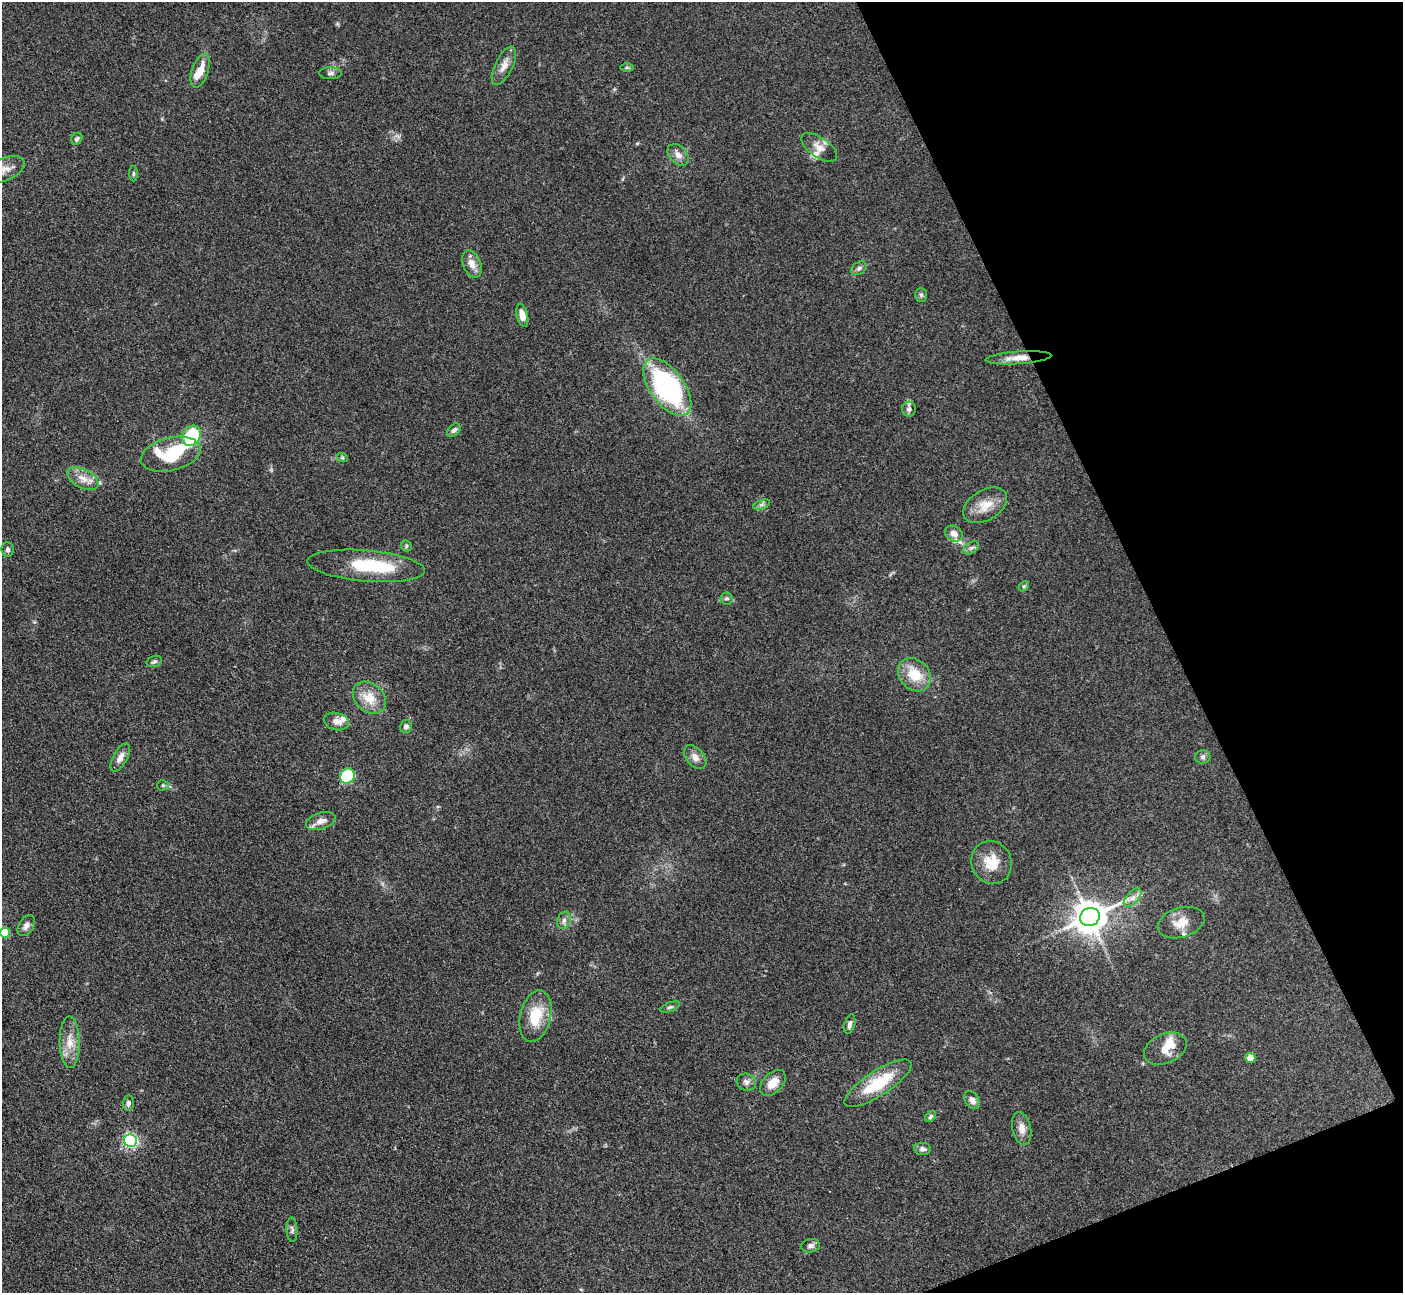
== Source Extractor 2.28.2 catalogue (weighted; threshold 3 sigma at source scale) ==
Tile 12 of 4 x 4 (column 4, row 3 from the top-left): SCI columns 4213-5613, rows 1581-2871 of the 5623 x 5610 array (HDU 1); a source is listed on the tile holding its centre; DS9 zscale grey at full resolution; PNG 1405 x 1295 px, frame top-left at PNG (2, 2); each listed source drawn as its Kron ellipse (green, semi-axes under 4 px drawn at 4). Shown black and unused: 19% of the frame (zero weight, under 3 of 4 exposures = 1% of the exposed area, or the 3 px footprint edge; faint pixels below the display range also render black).
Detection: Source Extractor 2.28.2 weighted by HDU 2 'WHT'; one run over the whole footprint, this tile lists its part. Background 0.201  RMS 0.0081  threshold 0.0365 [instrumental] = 3 sigma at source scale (4.5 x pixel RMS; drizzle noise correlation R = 1.50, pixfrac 1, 0.05/0.05 arcsec/px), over >= 5 px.
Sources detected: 73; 3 inside a brighter object's white glare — neither listed nor drawn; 5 inside a brighter listed object's ellipse — not listed separately; the other 65 listed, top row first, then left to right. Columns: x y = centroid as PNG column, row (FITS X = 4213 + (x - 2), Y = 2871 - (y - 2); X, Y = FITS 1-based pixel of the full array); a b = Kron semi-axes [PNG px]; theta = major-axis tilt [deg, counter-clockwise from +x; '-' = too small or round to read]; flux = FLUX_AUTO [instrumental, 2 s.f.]
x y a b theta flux
504 66 21 9 64 7.6
627 67 6 4 0 1.1
200 71 17 8 71 12
331 73 11 6 0 2.4
77 139 6 5 - 1.9
819 147 20 10 -34 7.8
678 155 12 8 -47 5.1
4 169 21 11 25 10
133 174 8 4 89 1.2
472 264 14 9 -68 7.3
859 268 8 6 30 2.4
921 295 7 6 - 1.8
522 315 12 5 -77 6.9
1018 358 33 6 4 10
667 387 33 17 -54 140
909 409 7 7 - 2.7
454 430 8 5 45 2.5
191 436 11 8 57 52
171 454 30 16 14 55
342 457 6 4 -19 1.1
83 478 17 9 -28 8.7
761 505 9 4 19 2.1
985 505 24 15 32 14
954 533 9 7 -35 6
406 546 6 5 - 1.2
971 548 8 5 31 2.2
8 550 7 6 - 2.2
366 566 59 15 -5 48
1024 586 6 4 43 1.1
726 598 6 6 - 1.8
154 661 8 5 16 1.6
914 675 18 14 -46 21
369 698 18 14 -41 16
336 721 13 8 -14 5.5
406 727 6 6 - 3.2
120 757 15 7 61 5.7
695 757 14 9 -49 5.7
1203 757 8 7 - 2.3
347 776 8 7 - 47
163 785 6 5 - 1.2
321 821 15 8 18 6.6
992 862 22 20 -64 18
1132 898 11 6 48 4.3
1090 917 10 9 - 1700
564 920 9 6 73 2.8
1181 923 24 15 16 13
26 926 11 7 57 3.7
5 933 5 5 - 29
670 1007 10 4 20 1.9
535 1016 26 15 76 26
850 1024 10 5 74 2.8
70 1042 26 10 -89 12
1165 1049 22 14 23 13
1250 1058 5 5 - 12
746 1082 10 8 -20 3.6
773 1083 15 9 46 11
878 1083 39 12 33 36
972 1100 10 6 -56 4.3
128 1103 7 5 85 2.5
931 1116 6 4 47 1.7
1022 1128 17 9 -78 6.5
130 1141 6 6 - 140
923 1149 8 6 -1 3.1
292 1230 12 5 -87 2.2
810 1246 9 6 9 2.6
Overlapping masked pixels (flux is a lower limit): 1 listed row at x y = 1018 358
Isophote crosses this tile's border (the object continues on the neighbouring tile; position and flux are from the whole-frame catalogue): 2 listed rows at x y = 4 169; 5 933